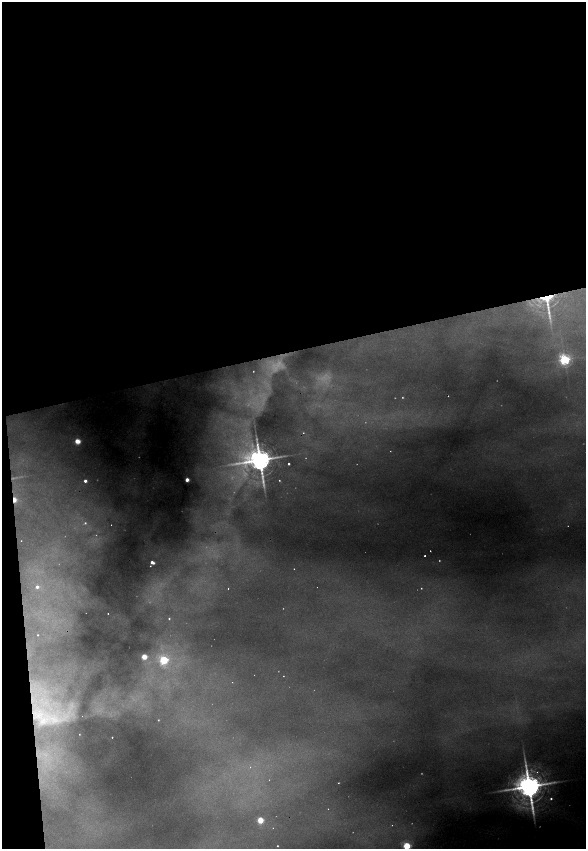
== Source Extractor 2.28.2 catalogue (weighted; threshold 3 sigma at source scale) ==
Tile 1 of 4 x 4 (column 1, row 1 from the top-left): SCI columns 329-1496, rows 5081-6773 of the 5212 x 6773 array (HDU 1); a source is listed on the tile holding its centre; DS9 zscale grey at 2 x 2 block average (1 PNG px = mean of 2 x 2 image px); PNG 588 x 851 px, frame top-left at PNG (2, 2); no overlay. Shown black and unused: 43% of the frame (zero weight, under 2 of 4 exposures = <1% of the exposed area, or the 3 px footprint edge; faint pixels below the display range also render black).
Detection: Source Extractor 2.28.2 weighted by HDU 2 'WHT'; one run over the whole footprint, this tile lists its part. Background 0.48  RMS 0.025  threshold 0.111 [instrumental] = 3 sigma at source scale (4.5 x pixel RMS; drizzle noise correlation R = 1.50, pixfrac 1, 0.05/0.05 arcsec/px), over >= 5 px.
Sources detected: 56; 11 too faint to see at this stretch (2 x 2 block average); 4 cosmic-ray / hot-pixel residue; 1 long thin detection or spike segment (spike, bleed or trail) — not listed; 1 inside a brighter listed object's ellipse — not listed separately; the other 39 listed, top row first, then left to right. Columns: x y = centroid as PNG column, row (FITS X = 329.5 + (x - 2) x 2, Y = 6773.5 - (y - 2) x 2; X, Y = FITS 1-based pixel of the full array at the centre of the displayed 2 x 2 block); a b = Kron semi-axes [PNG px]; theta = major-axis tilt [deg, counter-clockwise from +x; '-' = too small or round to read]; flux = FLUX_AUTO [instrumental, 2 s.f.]
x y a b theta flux
546 298 15 7 6 130
564 359 3 3 - 1200
77 441 3 3 - 200
259 460 9 7 -80 10000
289 464 2 2 - 10
187 480 2 2 - 76
279 480 2 2 - 3.8
85 481 2 2 - 29
14 500 3 2 - 100
85 523 3 3 - 7
21 541 2 2 - 2.7
430 551 2 2 - 5.6
425 556 2 2 - 7.4
152 562 3 2 - 42
150 566 2 2 - 3.1
294 569 2 2 - 4.3
37 587 3 3 - 28
421 588 2 2 - 3
108 614 2 2 - 3.3
169 618 3 3 - 5.1
38 635 2 2 - 4
144 657 3 3 - 190
163 660 3 3 - 670
283 676 2 2 - 2.7
232 682 2 2 - 2.3
38 715 31 14 -21 380
158 720 2 2 - 3.9
112 737 2 2 - 3.1
250 767 3 2 - 3.1
537 772 2 2 - 5.5
338 783 2 2 - 2.8
529 787 11 6 -83 13000
551 798 3 3 - 9.3
328 809 2 2 - 1.8
260 820 3 3 - 270
392 825 2 2 - 2.6
273 828 2 2 - 2
277 846 2 2 - 4.9
406 846 3 3 - 490
Overlapping masked pixels (flux is a lower limit): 3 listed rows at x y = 546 298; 14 500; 38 715
Isophote crosses this tile's border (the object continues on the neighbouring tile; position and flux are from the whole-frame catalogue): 1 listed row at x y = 406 846
Diffuse or blended objects may show on this block-average render without a row.